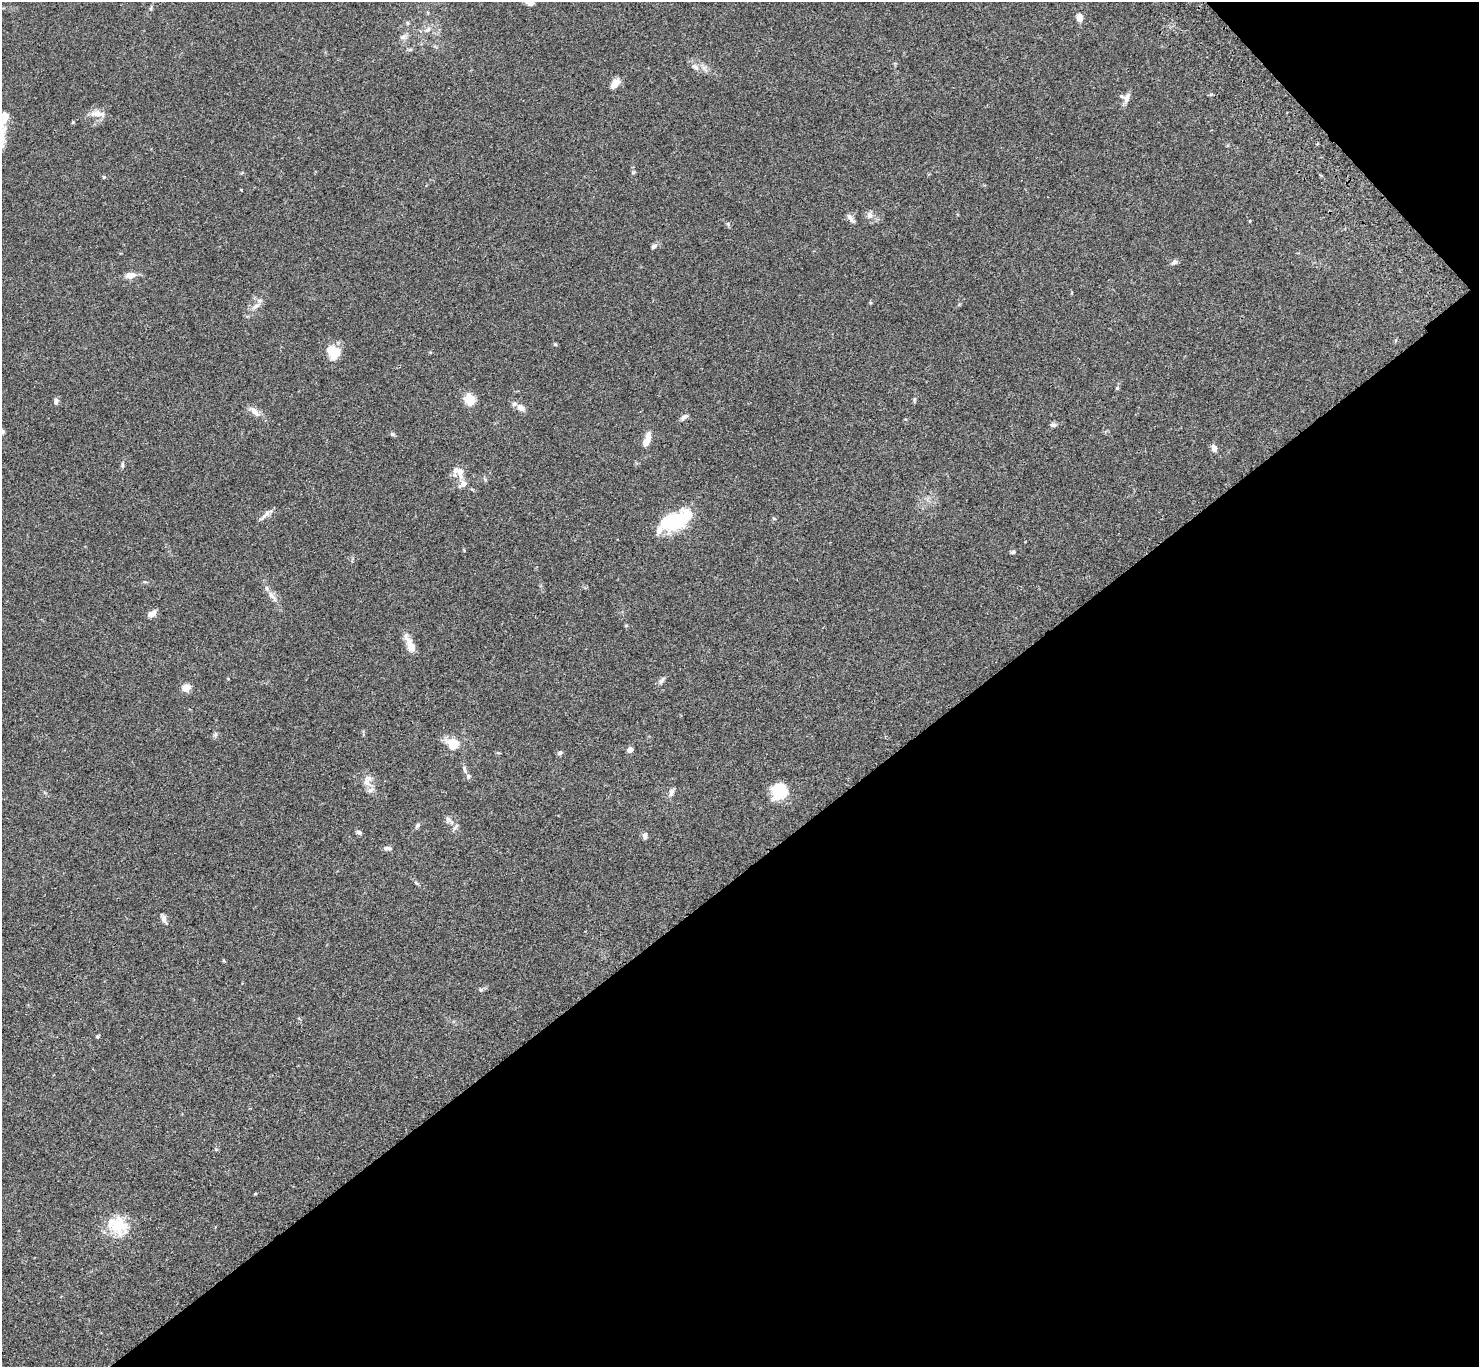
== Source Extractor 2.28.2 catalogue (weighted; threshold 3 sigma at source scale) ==
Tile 12 of 4 x 4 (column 4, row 3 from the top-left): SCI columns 4533-6009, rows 1750-3114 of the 6108 x 6088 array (HDU 1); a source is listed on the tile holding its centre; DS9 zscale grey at full resolution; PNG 1481 x 1369 px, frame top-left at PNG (2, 2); no overlay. Shown black and unused: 38% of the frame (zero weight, under 3 of 4 exposures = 6% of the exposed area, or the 3 px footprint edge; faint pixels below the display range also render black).
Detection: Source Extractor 2.28.2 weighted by HDU 2 'WHT'; one run over the whole footprint, this tile lists its part. Background 0.0604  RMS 0.0053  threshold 0.0237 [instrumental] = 3 sigma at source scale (4.5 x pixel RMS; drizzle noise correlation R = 1.50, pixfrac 1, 0.05/0.05 arcsec/px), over >= 5 px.
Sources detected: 71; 8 inside a brighter listed object's ellipse — not listed separately; the other 63 listed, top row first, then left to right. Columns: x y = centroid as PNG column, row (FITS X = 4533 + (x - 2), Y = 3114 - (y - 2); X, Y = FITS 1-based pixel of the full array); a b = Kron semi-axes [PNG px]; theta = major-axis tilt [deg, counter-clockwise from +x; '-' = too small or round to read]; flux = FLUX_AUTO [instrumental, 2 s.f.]
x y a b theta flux
530 3 8 5 -14 2.6
151 8 6 4 71 0.68
1079 18 8 6 -76 3.4
408 23 6 4 -89 0.63
428 30 9 6 37 2
403 37 9 7 15 1.7
695 67 12 6 -36 2.4
615 83 10 6 47 5.5
1127 98 14 6 67 2.4
98 114 22 8 -3 4.2
73 122 5 4 - 0.49
2 135 35 8 81 6.9
633 172 5 4 - 0.68
104 177 5 4 - 0.59
870 215 9 7 90 2.2
850 218 13 6 -57 2.1
654 246 8 5 43 1.4
1174 262 9 5 25 1.3
130 275 10 6 11 4.4
256 306 13 6 34 2.5
555 344 5 5 - 0.54
334 352 17 13 -53 9.9
1117 388 5 4 - 0.61
470 400 9 8 - 12
56 401 7 6 - 1.6
520 407 9 7 -43 3.1
254 411 15 7 -48 3.4
684 417 10 5 36 1.8
1053 425 7 6 - 1.3
2 431 9 5 -37 1.4
392 434 6 5 - 0.88
646 442 13 7 68 4.8
1214 448 8 6 -71 2.6
122 465 8 4 90 0.91
460 472 16 8 -88 4.4
267 513 9 7 58 2.1
774 519 5 3 - 0.47
674 521 30 13 24 42
1013 552 6 4 14 0.82
272 596 14 5 -42 2.2
152 614 10 6 39 3.2
626 626 5 3 - 0.43
410 646 20 9 -69 5.6
662 680 9 6 50 1.5
186 687 8 7 - 4.5
453 744 6 5 - 28
630 750 4 4 - 6.3
560 753 6 5 - 1.3
464 769 11 4 -79 1.4
367 780 17 8 54 3.2
779 792 19 16 58 14
671 793 11 6 67 2.1
448 819 8 6 77 1.5
417 825 8 5 51 1.1
456 826 11 3 54 1
359 832 7 5 -72 1.1
645 836 7 6 - 1.7
387 848 11 5 3 1.5
164 918 9 6 -80 2
481 990 6 5 - 0.77
98 1037 4 4 - 0.72
255 1194 5 3 - 0.43
117 1225 26 21 -20 15
Isophote crosses this tile's border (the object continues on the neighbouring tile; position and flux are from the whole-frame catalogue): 3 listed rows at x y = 530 3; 2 135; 2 431